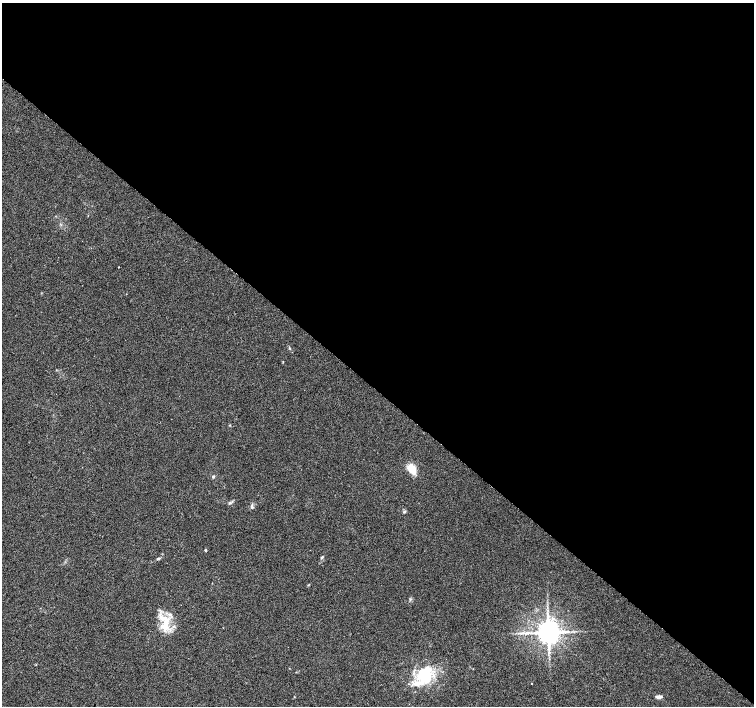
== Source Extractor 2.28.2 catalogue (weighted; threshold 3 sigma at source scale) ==
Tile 3 of 4 x 4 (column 3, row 1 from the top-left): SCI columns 3013-4516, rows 4456-5862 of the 6019 x 6031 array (HDU 1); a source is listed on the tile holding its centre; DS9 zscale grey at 2 x 2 block average (1 PNG px = mean of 2 x 2 image px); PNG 756 x 708 px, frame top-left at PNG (2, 3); no overlay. Shown black and unused: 55% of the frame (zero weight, under 2 of 3 exposures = <1% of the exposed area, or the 3 px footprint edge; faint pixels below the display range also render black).
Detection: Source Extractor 2.28.2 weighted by HDU 2 'WHT'; one run over the whole footprint, this tile lists its part. Background 0.0471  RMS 0.0062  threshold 0.0278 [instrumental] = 3 sigma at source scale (4.5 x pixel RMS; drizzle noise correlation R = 1.50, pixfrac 1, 0.0396/0.0396 arcsec/px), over >= 5 px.
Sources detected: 18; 1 inside a brighter object's white glare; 1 long thin detection or spike segment (spike, bleed or trail) — not listed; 2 inside a brighter listed object's ellipse — not listed separately; the other 14 listed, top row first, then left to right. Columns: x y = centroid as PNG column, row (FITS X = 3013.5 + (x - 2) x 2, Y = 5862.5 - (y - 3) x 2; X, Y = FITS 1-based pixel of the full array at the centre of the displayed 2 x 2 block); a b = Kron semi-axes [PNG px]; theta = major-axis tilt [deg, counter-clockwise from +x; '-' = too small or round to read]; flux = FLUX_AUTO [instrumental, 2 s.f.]
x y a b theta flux
119 267 2 2 - 1.7
289 348 4 3 - 1.3
412 469 6 4 -56 38
213 476 4 3 - 2
229 503 4 3 - 1.8
252 507 3 3 - 1.5
404 512 4 2 - 1.1
205 550 3 2 - 1.3
321 558 3 2 - 1.2
165 624 20 9 59 25
548 632 5 5 - 2000
424 676 20 16 -35 58
531 683 2 2 - 1.6
659 697 7 4 4 4.5
Diffuse or blended objects may show on this block-average render without a row.